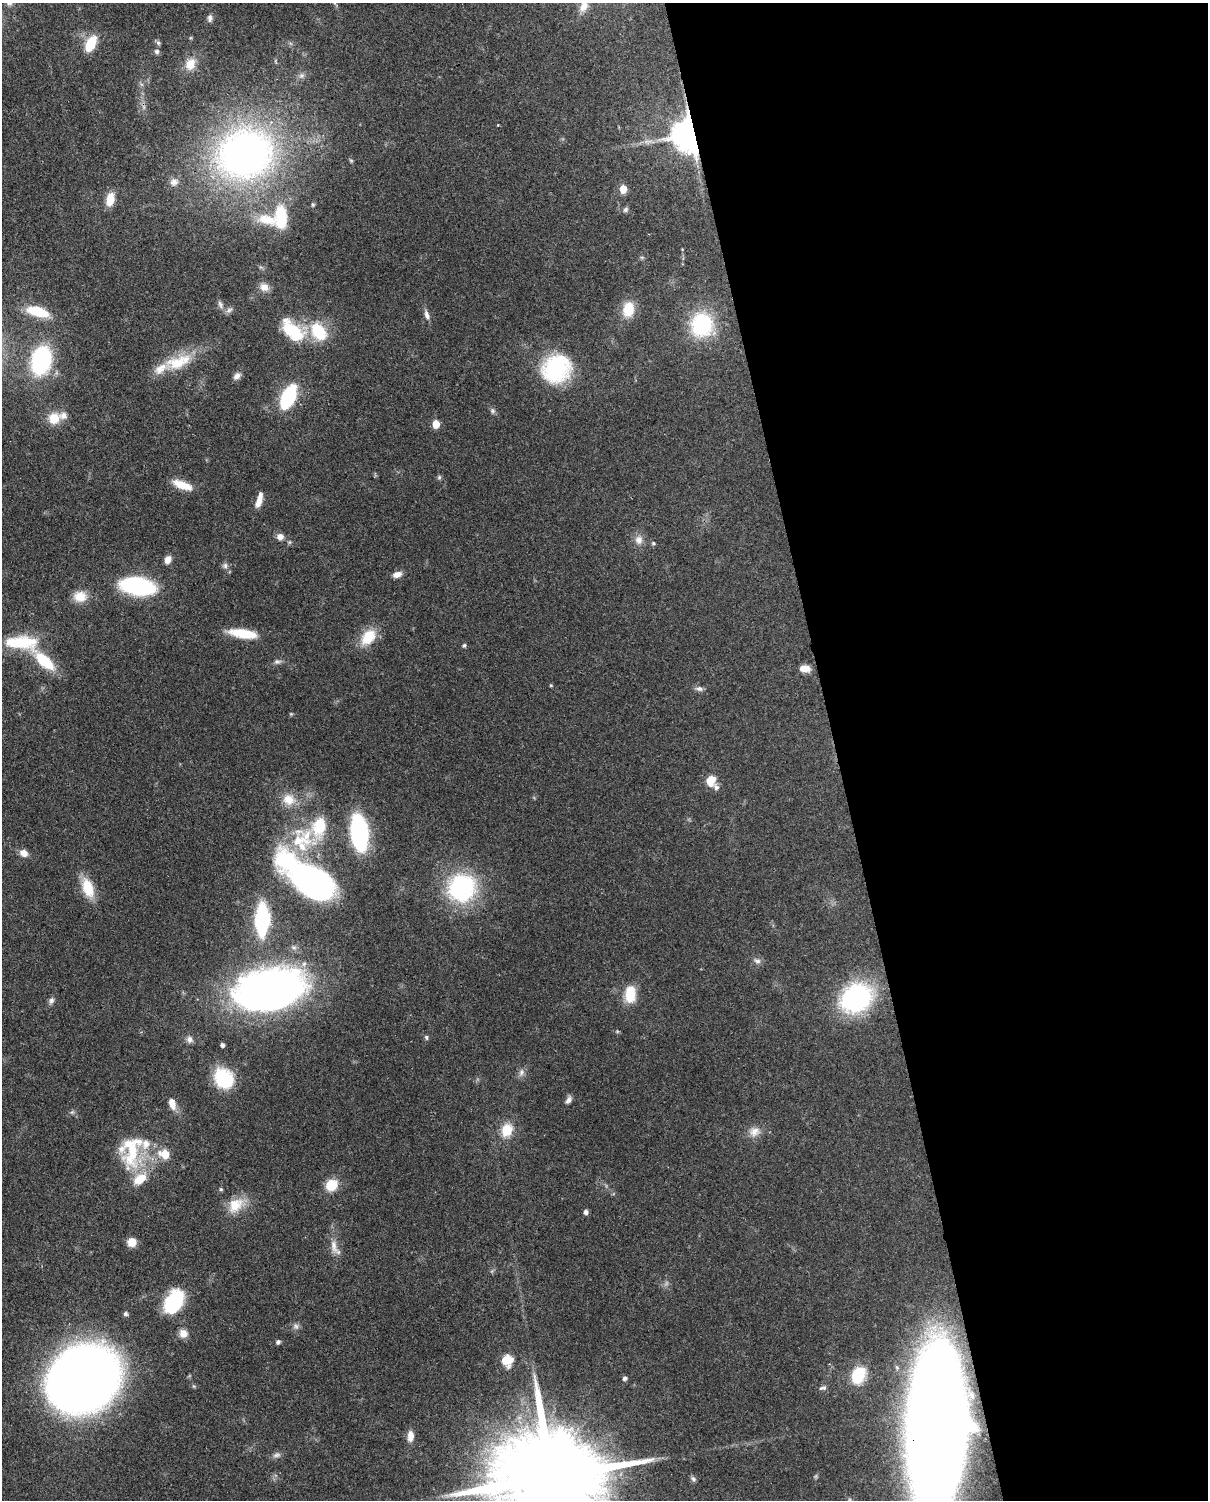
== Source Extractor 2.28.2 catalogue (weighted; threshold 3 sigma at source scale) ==
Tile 8 of 4 x 3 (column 4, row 2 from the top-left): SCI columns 3710-4915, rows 1651-3148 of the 5005 x 4911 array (HDU 1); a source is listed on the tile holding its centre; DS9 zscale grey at full resolution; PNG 1210 x 1502 px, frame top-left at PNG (2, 3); no overlay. Shown black and unused: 31% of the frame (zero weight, under 3 of 4 exposures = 7% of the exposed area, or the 3 px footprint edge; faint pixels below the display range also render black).
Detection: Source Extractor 2.28.2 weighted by HDU 2 'WHT'; one run over the whole footprint, this tile lists its part. Background 0.105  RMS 0.0041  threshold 0.0186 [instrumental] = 3 sigma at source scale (4.5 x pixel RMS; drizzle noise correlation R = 1.50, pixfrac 1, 0.05/0.05 arcsec/px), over >= 5 px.
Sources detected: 117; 2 too faint to see at this stretch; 3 inside a brighter object's white glare — not listed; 10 inside a brighter listed object's ellipse — not listed separately; the other 102 listed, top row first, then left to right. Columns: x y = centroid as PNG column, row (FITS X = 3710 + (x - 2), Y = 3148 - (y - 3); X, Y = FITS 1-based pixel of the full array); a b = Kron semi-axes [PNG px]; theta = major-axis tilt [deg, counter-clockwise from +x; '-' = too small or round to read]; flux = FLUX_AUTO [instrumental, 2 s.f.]
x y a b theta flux
584 6 15 10 61 3.8
210 18 9 6 87 1.4
158 43 7 5 -48 0.87
91 44 14 7 63 14
157 51 7 6 - 1.1
190 64 15 12 62 6.5
301 76 9 6 1 1.4
144 107 7 4 -71 0.93
691 134 9 9 - 1000
245 154 50 43 22 210
351 160 6 4 -19 0.49
174 182 11 10 - 2.5
623 189 5 5 - 11
110 199 15 9 79 6.6
313 204 6 5 - 0.59
625 210 7 6 - 0.99
281 217 26 14 -87 17
266 219 29 14 -17 10
264 287 12 10 -30 3.4
220 304 11 6 -68 1.6
628 309 18 12 79 9.5
229 310 9 6 18 1.4
38 311 25 10 -15 13
427 315 12 6 -70 2
702 325 31 28 86 28
293 331 33 16 -37 20
319 332 20 13 -54 19
41 360 24 16 77 48
178 362 43 17 19 16
556 369 24 22 39 46
237 376 10 7 43 2
288 397 15 8 65 46
492 411 7 7 - 0.99
54 418 15 13 39 7.4
436 424 5 5 - 11
439 477 6 5 - 0.71
182 485 24 9 -21 6.9
259 501 14 7 70 3.7
280 537 9 9 - 2.2
639 540 13 11 82 3.1
653 543 5 5 - 0.57
168 559 9 7 68 2.7
225 566 8 6 -90 1.3
397 574 9 6 16 2.8
138 586 26 13 -11 63
80 596 15 13 -1 6.1
243 633 30 9 -9 13
368 637 18 12 48 12
22 642 36 17 -7 19
464 645 5 4 - 0.62
44 661 25 12 -41 15
277 661 10 6 4 1.3
805 668 12 7 -5 4
551 685 4 4 - 0.4
699 689 11 7 -11 1.5
291 714 5 4 - 0.44
711 780 11 9 73 6.3
289 799 17 15 -26 7.1
319 826 48 22 44 29
359 833 23 11 -83 84
24 853 9 7 -27 3.2
313 882 36 21 -35 160
88 888 20 11 -70 12
462 888 25 24 - 57
262 919 20 9 89 59
757 961 11 6 -16 1.6
270 990 47 27 12 310
630 994 18 11 89 11
856 998 24 20 33 80
51 1001 9 6 67 1.4
426 1037 5 5 - 0.79
189 1039 10 8 -59 1.8
222 1045 4 4 - 1.4
521 1072 11 8 77 1.9
223 1078 20 16 -54 24
568 1100 10 6 55 1.6
172 1103 14 8 -73 3.8
72 1112 5 5 - 0.72
507 1130 14 11 68 8.8
754 1132 15 13 19 4
132 1152 53 21 77 22
165 1154 6 5 - 13
331 1185 10 9 - 13
221 1189 5 4 - 0.62
235 1205 24 17 45 9.1
586 1212 6 5 - 1.2
132 1242 8 7 - 5.7
334 1246 23 8 -76 4.2
173 1302 24 15 58 29
126 1314 6 6 - 0.87
296 1326 9 6 -74 1.4
183 1333 10 9 - 3
278 1342 6 5 - 1
507 1360 10 9 - 9.9
858 1375 16 12 64 16
83 1378 47 39 34 720
625 1378 5 5 - 0.99
823 1388 10 5 13 1.1
937 1422 111 43 90 800
410 1436 12 7 88 3.5
553 1477 50 21 7 15000
693 1479 8 6 -52 1
Overlapping masked pixels (flux is a lower limit): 2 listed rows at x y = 691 134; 937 1422
Isophote crosses this tile's border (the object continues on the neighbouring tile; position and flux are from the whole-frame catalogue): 3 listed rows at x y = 584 6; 937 1422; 553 1477